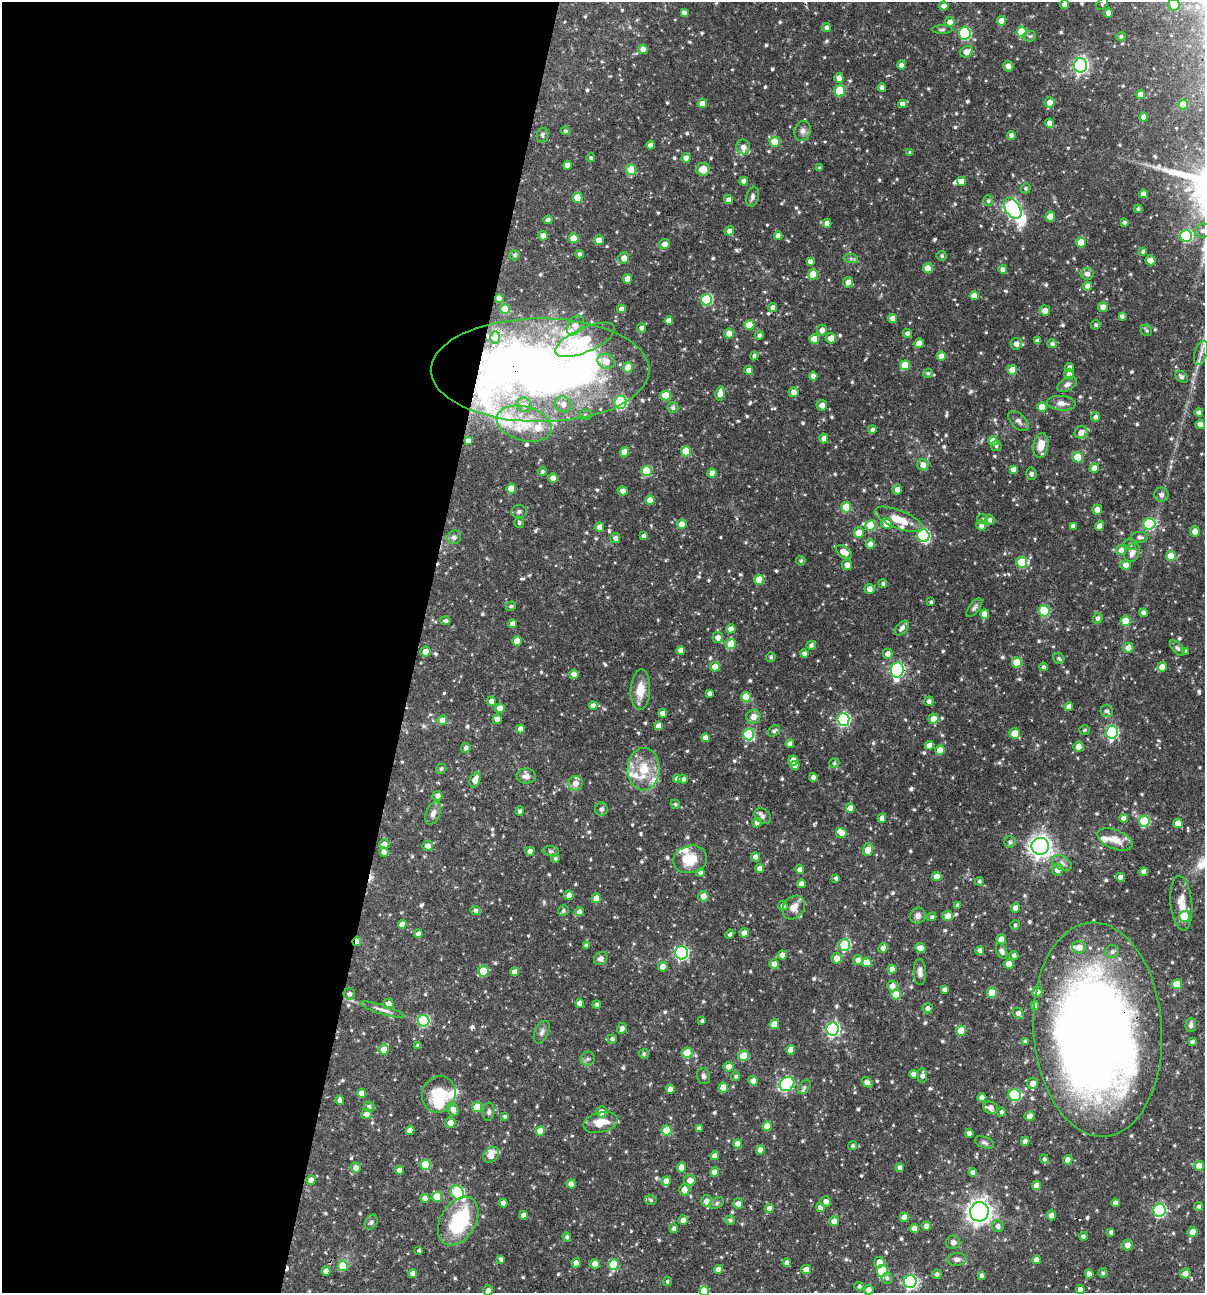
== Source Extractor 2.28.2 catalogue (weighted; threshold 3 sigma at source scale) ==
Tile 5 of 4 x 4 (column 1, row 2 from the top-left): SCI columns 250-1452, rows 2585-3875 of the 5186 x 5169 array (HDU 1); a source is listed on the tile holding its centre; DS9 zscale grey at full resolution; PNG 1207 x 1295 px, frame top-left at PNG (2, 2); each listed source drawn as its Kron ellipse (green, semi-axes under 4 px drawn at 4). Shown black and unused: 35% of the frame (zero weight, under 3 of 4 exposures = <1% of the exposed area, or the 3 px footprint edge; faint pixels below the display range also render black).
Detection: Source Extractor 2.28.2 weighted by HDU 2 'WHT'; one run over the whole footprint, this tile lists its part. Background 0.0662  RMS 0.0035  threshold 0.0158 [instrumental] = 3 sigma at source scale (4.5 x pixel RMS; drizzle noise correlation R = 1.50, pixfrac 1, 0.05/0.05 arcsec/px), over >= 5 px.
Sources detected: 778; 6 inside a brighter object's white glare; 4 cosmic-ray / hot-pixel residue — neither listed nor drawn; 20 inside a brighter listed object's ellipse — not listed separately; of the other 748, all 500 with FLUX_AUTO >= 0.632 (the completeness limit of this list) listed and drawn (248 fainter detections not listed), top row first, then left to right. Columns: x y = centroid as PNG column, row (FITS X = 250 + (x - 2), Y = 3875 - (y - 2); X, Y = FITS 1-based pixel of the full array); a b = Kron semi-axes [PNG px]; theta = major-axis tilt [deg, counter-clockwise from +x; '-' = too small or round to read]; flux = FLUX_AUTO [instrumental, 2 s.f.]
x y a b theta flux
1102 4 7 4 44 0.8
1065 5 4 4 - 2.3
1174 5 6 5 - 5.6
944 6 4 4 - 1.7
684 13 4 4 - 1.4
1108 13 4 4 - 2
1001 21 5 4 - 3.6
950 22 5 5 - 2
827 27 4 4 - 0.95
942 30 10 4 1 0.65
1022 32 5 5 - 12
965 33 6 5 - 37
1030 36 6 5 - 0.67
1121 36 5 4 - 0.83
643 49 5 4 - 2.4
967 52 7 5 29 2.9
901 65 4 4 - 1.5
1081 65 7 6 - 96
1008 66 5 5 - 1.7
839 78 5 4 - 2.3
882 88 4 4 - 1.9
840 91 5 5 - 13
1141 94 4 4 - 2.6
1050 102 5 5 - 2.7
702 104 4 4 - 2.7
902 104 4 4 - 1.7
1183 104 5 4 - 5.2
1144 117 4 4 - 2.3
1050 123 4 4 - 2.4
565 131 5 4 - 0.65
803 131 10 8 75 1.6
542 135 7 6 - 0.9
1011 135 4 4 - 1.2
775 142 5 5 - 7.3
651 145 4 4 - 2.2
743 147 7 6 - 2
910 153 4 4 - 0.77
591 158 4 4 - 0.86
686 158 4 4 - 2.6
567 165 4 4 - 2.2
820 168 4 3 - 0.72
703 169 7 6 - 4.2
631 170 5 5 - 13
744 181 4 4 - 2.1
962 181 5 4 - 2.6
1026 188 5 4 - 0.66
1144 194 4 4 - 2
752 197 10 6 76 0.98
578 198 5 5 - 6.8
729 200 4 4 - 1.7
988 201 5 5 - 0.78
1013 208 11 7 -56 90
1138 209 4 4 - 0.76
1050 217 5 4 - 5
548 220 4 4 - 1
1124 222 3 3 - 0.81
827 223 4 4 - 1.8
729 231 5 4 - 1.4
1203 231 8 7 - 1.7
543 236 5 4 - 2.1
778 236 4 4 - 2.3
1186 236 6 6 - 34
574 238 5 5 - 6.9
599 240 5 4 - 2.8
1081 242 5 5 - 6.9
664 244 5 5 - 2.5
1143 251 4 4 - 0.8
579 254 4 4 - 0.98
515 255 5 5 - 0.71
942 256 5 5 - 0.72
624 258 5 5 - 2.5
851 258 7 4 -2 0.8
1150 260 5 5 - 2.3
810 261 4 4 - 1.4
928 268 5 5 - 5.2
1003 269 4 4 - 1.9
813 274 5 5 - 9.3
1087 274 6 6 - 1.7
627 279 4 4 - 2.8
848 282 5 5 - 2.2
1087 286 4 4 - 2.2
974 296 4 4 - 2.9
499 298 4 4 - 2.9
706 300 6 5 - 28
773 307 4 4 - 1.8
1103 307 5 5 - 2.8
505 309 5 5 - 8.8
621 309 4 4 - 1.8
1045 310 5 5 - 2.3
1122 316 4 4 - 0.98
893 318 4 4 - 2.3
669 321 4 4 - 2.1
575 325 11 7 58 3.7
749 325 5 5 - 6.2
1096 325 5 4 - 0.74
642 328 4 4 - 1.3
822 330 5 5 - 2.1
1146 330 6 5 - 0.7
729 333 5 5 - 2.4
907 333 4 4 - 1.4
759 335 4 4 - 0.99
495 338 6 5 - 0.67
831 338 5 5 - 2.6
814 339 5 5 - 5.8
585 340 32 12 24 10
1037 341 4 4 - 1.4
919 343 5 4 - 3.3
1016 344 6 6 - 2
1052 344 5 4 - 0.97
1201 353 12 6 71 2
754 356 4 4 - 0.96
941 356 4 4 - 2.5
606 361 9 7 -27 3.8
905 365 5 5 - 8
628 367 5 5 - 6.9
1070 367 4 4 - 1.3
540 370 109 52 0 280
1012 370 5 4 - 5
749 371 4 4 - 2.2
928 373 5 4 - 0.71
1069 374 5 5 - 1.7
813 376 4 4 - 1.8
1182 377 7 5 -42 1.2
1067 384 10 6 31 1.5
793 392 5 5 - 2.4
720 393 7 4 82 2.8
666 395 5 5 - 7.3
620 402 6 6 - 43
1061 403 14 7 -5 2.2
563 404 8 8 - 2.7
524 405 7 7 - 1.9
822 405 5 5 - 2.2
673 407 5 5 - 0.81
1042 407 5 5 - 4.6
1199 412 4 4 - 1.4
585 415 6 5 - 0.67
1095 417 5 4 - 1.2
1019 421 12 7 -45 1.4
524 424 28 17 -15 12
1200 424 5 5 - 2.1
872 430 4 4 - 1.1
1081 432 6 6 - 2.7
824 438 5 4 - 2.1
468 441 4 4 - 2
993 441 5 4 - 3.1
996 446 5 5 - 0.74
1041 446 12 7 80 4.3
686 451 5 5 - 8.7
624 452 5 4 - 3.6
1078 457 5 5 - 7.7
923 465 5 5 - 2.7
1094 468 5 4 - 2.9
1013 469 4 4 - 2.4
647 471 5 5 - 16
542 472 4 4 - 0.81
712 473 4 4 - 2.5
1031 474 6 5 - 0.79
553 478 5 4 - 2.6
511 488 5 4 - 4.8
897 490 5 4 - 2.2
623 491 5 4 - 1.7
1161 495 7 7 - 1.5
650 500 4 4 - 3.1
846 507 5 5 - 11
1097 510 5 5 - 2.4
519 511 8 6 5 0.96
899 519 25 9 -22 6.9
982 519 5 4 - 0.63
990 520 5 5 - 1.2
519 523 5 5 - 0.72
886 523 5 5 - 3.5
682 524 5 4 - 4.4
1149 524 6 6 - 24
871 526 5 5 - 14
981 526 5 4 - 2.1
1073 526 4 4 - 1.7
1100 526 5 4 - 2.9
600 527 4 4 - 2.9
1195 531 5 5 - 2.2
859 533 5 5 - 4.7
923 535 6 6 - 39
644 536 4 4 - 1.3
454 537 7 7 - 1.4
1140 537 8 5 0 1.2
615 538 5 5 - 1.3
870 544 5 4 - 2.2
1130 544 6 5 - 0.8
1121 550 5 5 - 2.5
844 552 9 5 -32 3.8
1132 553 10 7 63 1.8
1171 556 5 5 - 6.4
801 561 4 4 - 0.77
1022 562 5 5 - 15
847 565 5 5 - 2.3
1126 565 5 5 - 2.1
759 580 5 5 - 6.5
883 584 4 4 - 0.73
869 589 5 5 - 2.1
931 602 4 3 - 0.64
511 606 5 5 - 0.83
974 608 11 5 53 1.1
1044 611 5 5 - 17
1144 613 4 4 - 1.5
985 614 5 4 - 3.2
1098 618 5 5 - 1.2
445 621 5 4 - 0.97
1126 621 5 5 - 6.1
513 624 4 4 - 2.1
902 628 9 5 49 1.6
731 629 4 4 - 2.2
718 637 5 5 - 1.7
517 641 5 4 - 3.9
731 644 5 5 - 8.4
811 645 4 4 - 1.2
1128 648 5 5 - 2.4
1177 648 9 5 -46 0.87
681 650 4 4 - 2.2
425 651 5 5 - 2.7
1185 651 4 4 - 0.78
804 654 4 4 - 1.3
888 654 5 5 - 2
771 657 5 4 - 0.67
1059 658 6 5 - 0.74
1017 662 5 5 - 9.8
715 667 5 5 - 3.6
1043 667 4 4 - 0.97
1162 667 5 4 - 3.9
897 670 8 6 82 70
574 674 5 4 - 2.3
640 690 20 10 87 5.2
709 693 4 3 - 1.2
746 697 5 5 - 7
491 701 4 4 - 2.1
929 701 5 4 - 1.3
593 706 4 4 - 1.7
1069 707 4 4 - 2.2
500 708 5 4 - 4.1
1107 711 6 5 - 1
663 713 4 4 - 2
753 717 7 6 - 2.7
497 719 5 4 - 2.2
933 719 5 5 - 3.2
442 720 5 5 - 2.7
843 720 6 6 - 48
659 726 4 4 - 4.3
520 729 4 4 - 2.4
1085 730 5 4 - 0.64
774 731 7 5 37 0.97
1112 732 6 6 - 45
1015 734 5 5 - 7.4
748 735 6 5 - 26
706 738 4 4 - 2.3
790 744 4 4 - 1.9
929 745 4 4 - 2.4
1078 746 5 5 - 2.6
466 748 5 4 - 1
940 750 5 4 - 5.1
793 760 5 4 - 4.1
834 763 5 5 - 0.67
795 765 4 4 - 2
441 769 5 5 - 0.76
644 769 21 16 87 9.7
526 776 10 7 -2 2.3
813 777 4 4 - 1.6
677 779 4 4 - 2.1
683 779 5 4 - 1.2
475 780 8 5 67 2.8
575 783 7 7 - 3.4
437 796 5 5 - 1.4
675 804 5 4 - 0.66
850 808 4 4 - 2.9
601 809 6 6 - 1.4
520 811 4 4 - 1
433 813 12 7 67 1.8
763 816 9 7 -45 1.3
882 818 4 4 - 2.1
1124 818 4 4 - 1.8
1144 821 5 5 - 20
757 823 5 4 - 2.3
1178 823 5 4 - 3.6
841 833 5 5 - 2.4
1115 839 18 9 -21 4.3
1010 842 5 5 - 0.81
384 844 5 5 - 2.3
428 846 5 5 - 1.8
1040 846 8 8 - 220
868 850 6 5 - 4.8
530 851 4 4 - 1.3
551 851 8 5 -5 0.79
384 852 5 4 - 1.6
756 857 4 4 - 2.1
555 859 4 4 - 0.69
690 859 17 13 13 6.7
1062 863 11 7 -30 1.4
760 868 4 4 - 1.7
800 869 4 4 - 2.2
1058 870 5 5 - 2.5
1144 872 4 4 - 2.1
700 873 4 4 - 0.95
937 877 5 4 - 3.8
1120 877 4 4 - 2.2
836 878 4 3 - 0.95
979 881 4 4 - 0.69
801 884 4 4 - 1.8
569 895 5 4 - 2.2
703 896 5 5 - 2.4
596 898 5 4 - 4.5
1181 903 27 10 -84 5.1
957 905 4 3 - 0.96
783 906 5 4 - 1.7
794 907 13 10 51 3.1
1016 908 5 4 - 2.5
475 910 5 4 - 1.1
563 911 5 5 - 0.82
579 912 5 4 - 1.5
918 916 8 7 - 1.7
948 916 5 5 - 3
1184 916 5 5 - 14
932 917 4 4 - 0.94
402 924 4 4 - 2.1
1015 925 5 4 - 0.77
744 933 5 4 - 1.7
418 934 4 4 - 2.2
730 934 5 3 - 0.82
1001 939 5 4 - 2.7
357 941 5 3 - 2.4
586 945 4 4 - 0.75
845 945 6 5 - 24
1079 947 6 6 - 2.9
883 948 5 4 - 1.9
920 948 5 4 - 2.6
980 950 4 4 - 1.6
1002 951 8 5 -62 1.7
1112 952 7 6 - 1.2
681 953 6 6 - 65
782 955 4 4 - 2.2
1014 955 5 4 - 0.84
601 958 7 6 - 1.2
837 958 5 5 - 3.4
858 960 5 4 - 2
867 962 5 5 - 5
774 964 5 5 - 2.4
1009 964 5 4 - 4.1
663 967 5 5 - 2.4
892 969 4 4 - 2.1
483 971 5 5 - 7.9
515 972 4 4 - 2.7
920 972 13 6 -88 1.9
1177 984 5 5 - 7.7
892 986 5 5 - 2.2
945 990 4 4 - 1.5
1037 992 5 5 - 2.7
992 993 5 5 - 10
349 994 6 5 - 1.4
896 994 5 5 - 9
580 1003 4 4 - 2.5
388 1004 5 5 - 2.2
597 1004 4 4 - 0.74
1035 1005 4 4 - 1.6
928 1008 5 5 - 1.5
382 1010 23 4 -17 1.9
1018 1013 6 5 - 1.5
424 1021 6 5 - 28
702 1021 3 3 - 0.69
774 1024 5 4 - 4.6
1191 1025 7 5 86 1.2
622 1028 5 5 - 1.6
833 1029 7 6 - 64
1098 1029 107 64 -86 420
961 1031 5 5 - 8.8
542 1032 12 7 66 1.4
612 1039 5 4 - 0.86
1025 1041 3 3 - 0.74
1192 1042 4 3 - 0.94
417 1046 4 4 - 0.82
384 1049 5 5 - 4.1
791 1050 5 4 - 3.1
687 1053 5 5 - 9.1
644 1054 5 4 - 0.71
743 1056 5 5 - 8.5
587 1059 7 6 - 1
729 1067 5 4 - 2.2
914 1074 4 4 - 1.9
922 1075 7 5 86 1.4
703 1076 8 6 -75 0.92
736 1076 4 4 - 0.83
753 1081 5 4 - 2.5
867 1082 6 4 -38 2.4
1033 1083 5 5 - 2.3
787 1084 8 6 39 38
804 1087 8 5 55 0.79
723 1088 5 5 - 6.2
670 1089 4 4 - 2.2
362 1093 4 4 - 3.1
439 1094 18 16 67 13
1015 1095 6 6 - 29
982 1098 4 4 - 2.3
340 1100 4 4 - 2
369 1106 5 5 - 0.92
477 1107 5 5 - 10
990 1108 7 6 - 2.1
453 1110 7 5 -69 2.1
489 1112 9 5 82 0.87
601 1112 5 5 - 2.5
1001 1112 4 4 - 0.82
366 1114 5 5 - 2.2
505 1116 4 4 - 0.66
1029 1116 5 4 - 2.1
450 1123 5 5 - 2.5
601 1123 18 10 14 6
767 1126 5 4 - 4.3
699 1128 4 4 - 1.2
410 1130 5 4 - 2.6
540 1131 5 4 - 4.2
666 1131 5 5 - 8.3
969 1133 4 4 - 1.9
1025 1141 4 4 - 2
984 1143 10 5 -20 0.94
738 1144 4 4 - 2.4
853 1146 4 4 - 0.72
760 1150 4 4 - 2.3
491 1155 9 7 44 4.7
715 1156 4 4 - 2.2
1044 1159 4 4 - 0.86
1068 1160 5 4 - 2.4
425 1165 5 5 - 11
1199 1166 5 5 - 3.2
681 1167 5 4 - 2.6
900 1167 4 4 - 1.4
356 1168 5 5 - 2.1
399 1170 4 4 - 2.9
715 1172 4 4 - 2.6
973 1172 4 4 - 1.2
311 1180 5 4 - 2.4
690 1180 6 5 - 2.6
666 1181 5 4 - 2.4
571 1184 4 4 - 2.5
1037 1185 4 4 - 3.6
684 1190 5 5 - 3
457 1193 7 6 - 35
437 1197 5 5 - 8.7
425 1198 4 4 - 2.2
651 1200 6 4 -17 0.72
706 1201 6 5 - 2.6
826 1201 5 5 - 1.7
503 1203 4 4 - 1.7
716 1203 8 5 29 0.8
1115 1203 4 4 - 1.8
738 1204 5 5 - 2
821 1207 4 4 - 2.6
1199 1207 4 4 - 0.92
769 1208 5 4 - 2.2
1159 1210 6 6 - 43
979 1212 9 9 - 220
524 1215 4 4 - 2
1051 1215 5 4 - 1.8
904 1217 4 4 - 3.6
683 1220 5 5 - 2.3
730 1220 5 4 - 0.69
458 1221 26 17 58 27
834 1221 5 5 - 2.5
371 1222 8 6 60 0.82
926 1226 4 4 - 1.6
998 1226 6 5 - 1.2
674 1228 5 4 - 1.3
914 1228 5 4 - 2.1
1111 1232 4 4 - 1.1
1192 1232 5 5 - 3.2
1083 1236 4 4 - 0.93
567 1237 4 4 - 0.98
953 1242 7 7 - 1.3
1127 1245 5 5 - 2.3
419 1250 3 3 - 0.68
501 1259 4 4 - 0.9
957 1259 10 6 5 1.3
1036 1260 4 4 - 2.6
879 1262 5 5 - 2.8
576 1263 5 4 - 2.2
787 1263 4 4 - 1.9
595 1264 5 5 - 3
614 1264 5 5 - 11
343 1266 5 5 - 10
718 1269 4 4 - 2.6
806 1270 5 4 - 2.6
326 1271 4 4 - 2.3
882 1271 6 5 - 17
413 1273 4 4 - 2.3
1103 1273 5 5 - 0.79
937 1274 5 4 - 0.95
1089 1274 4 4 - 2.5
1185 1274 5 5 - 2.3
981 1275 4 3 - 1.1
887 1278 5 5 - 0.71
667 1281 5 4 - 0.7
910 1282 6 6 - 61
859 1286 4 4 - 0.9
488 1290 5 4 - 1.7
869 1290 5 5 - 2
1080 1290 4 4 - 1.9
704 1291 5 5 - 7
Overlapping masked pixels (flux is a lower limit): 5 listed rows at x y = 540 370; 897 670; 357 941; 928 1008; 1098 1029
Isophote crosses this tile's border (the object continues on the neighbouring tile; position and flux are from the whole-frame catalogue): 7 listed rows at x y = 1174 5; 1203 231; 1201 353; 1098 1029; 488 1290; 1080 1290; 704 1291